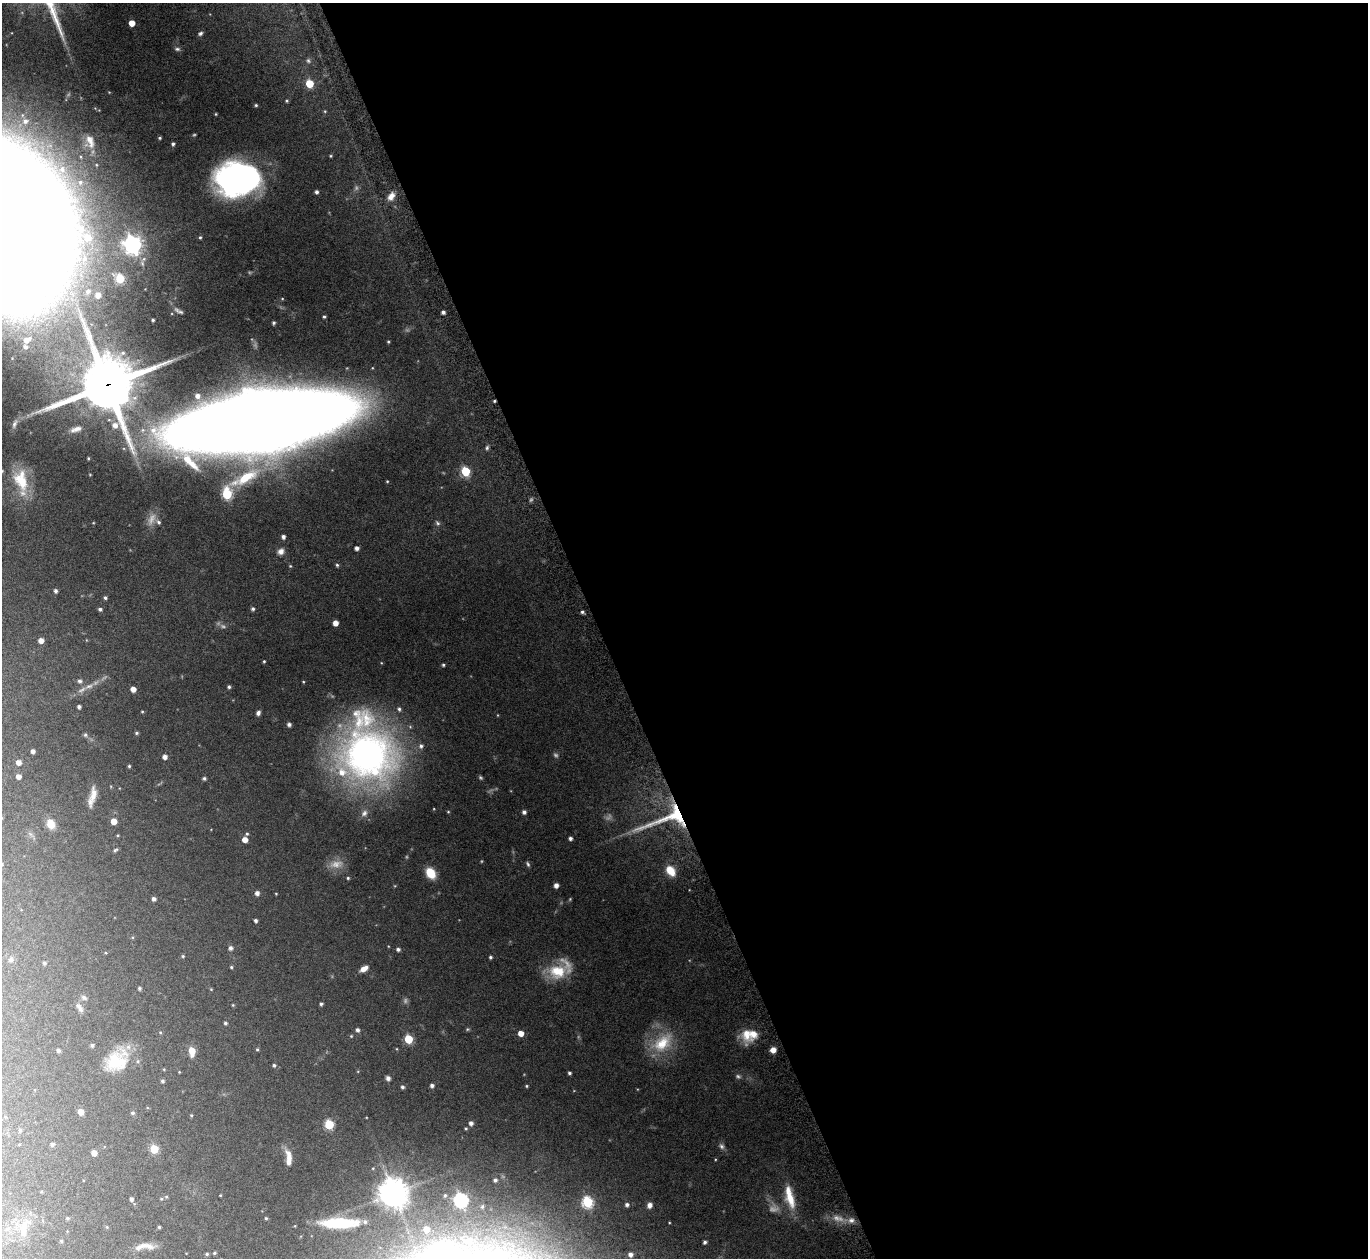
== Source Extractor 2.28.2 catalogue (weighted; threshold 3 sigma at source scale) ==
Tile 8 of 4 x 4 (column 4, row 2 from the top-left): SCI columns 4142-5507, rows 2703-3958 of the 5553 x 5541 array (HDU 1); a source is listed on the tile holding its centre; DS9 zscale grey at full resolution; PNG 1370 x 1260 px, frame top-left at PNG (2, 3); no overlay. Shown black and unused: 56% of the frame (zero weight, under 8 of 15 exposures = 4% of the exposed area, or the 3 px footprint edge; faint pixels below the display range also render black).
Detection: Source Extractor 2.28.2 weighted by HDU 2 'WHT'; one run over the whole footprint, this tile lists its part. Background 0.0798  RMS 0.0027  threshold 0.0112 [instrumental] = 3 sigma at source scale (4.09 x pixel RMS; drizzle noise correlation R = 1.36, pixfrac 0.8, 0.05/0.05 arcsec/px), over >= 5 px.
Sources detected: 211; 18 too faint to see at this stretch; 1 inside a brighter object's white glare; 1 cosmic-ray / hot-pixel residue — not listed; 10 inside a brighter listed object's ellipse — not listed separately; the other 181 listed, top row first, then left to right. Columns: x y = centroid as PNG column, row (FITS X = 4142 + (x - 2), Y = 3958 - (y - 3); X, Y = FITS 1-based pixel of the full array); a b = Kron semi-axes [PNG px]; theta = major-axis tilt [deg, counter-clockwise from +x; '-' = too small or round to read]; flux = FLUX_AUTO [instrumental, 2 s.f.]
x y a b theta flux
132 23 5 4 - 3.4
200 33 5 4 - 0.58
177 49 7 5 -9 0.57
308 61 8 7 - 0.73
309 84 5 5 - 10
287 101 4 4 - 0.35
256 105 3 3 - 0.38
325 111 5 4 - 0.28
216 114 3 3 - 0.23
25 121 10 10 - 2.6
160 138 3 3 - 0.37
90 142 23 16 -76 5.1
173 144 4 3 - 0.57
331 156 3 3 - 0.27
237 179 38 27 5 84
80 182 9 9 - 1.9
316 192 4 4 - 0.72
391 196 12 8 61 2
3 225 103 74 -72 3300
200 237 5 4 - 0.39
132 244 7 7 - 130
120 279 6 5 - 14
88 291 9 8 - 1.5
98 295 6 6 - 2.2
282 299 4 3 - 0.22
180 312 6 3 -18 0.5
443 312 4 4 - 0.87
324 317 4 3 - 0.44
153 320 3 3 - 0.38
274 323 4 3 - 0.46
27 340 11 7 36 2.4
388 342 4 3 - 0.3
107 385 22 19 -73 1600
197 396 8 6 -62 1.6
262 421 103 33 9 2300
15 424 15 7 71 1.2
77 429 14 8 15 1.7
487 448 7 5 72 0.55
88 458 3 2 - 0.27
2 471 4 4 - 0.3
465 471 6 5 - 17
245 478 44 13 28 13
21 480 32 18 -74 9.4
387 481 3 3 - 0.24
227 494 7 6 - 20
158 522 7 5 -44 0.72
437 523 8 6 -60 0.62
283 537 4 4 - 0.98
357 548 4 4 - 1.1
281 551 10 8 32 1.4
337 565 5 4 - 0.44
290 566 5 5 - 0.32
55 591 4 4 - 0.76
105 598 4 3 - 0.57
100 609 4 4 - 0.64
253 609 5 4 - 0.65
582 612 4 4 - 0.58
335 623 5 4 - 2.1
41 640 4 4 - 1.9
264 661 3 3 - 0.28
443 665 4 4 - 0.45
80 681 6 6 - 0.65
89 686 17 6 25 2
229 687 4 4 - 0.57
133 689 5 4 - 2.1
79 707 4 4 - 0.79
142 712 4 3 - 0.27
258 713 5 4 - 0.82
289 724 4 4 - 0.79
137 733 5 4 - 0.43
85 735 6 6 - 0.58
33 751 4 4 - 1
368 754 64 57 -16 110
165 757 5 5 - 1.4
18 762 5 4 - 1.8
129 766 4 3 - 0.38
18 776 4 4 - 1.6
204 778 4 4 - 0.58
92 797 23 7 76 3.1
448 812 4 3 - 0.27
524 812 4 4 - 0.95
364 813 11 9 52 1.5
667 818 84 24 19 23
114 821 5 4 - 3.2
51 824 11 8 -63 3.2
247 834 5 4 - 0.37
118 835 4 3 - 0.25
570 838 4 4 - 0.82
245 840 5 4 - 2.4
115 850 7 4 38 0.49
528 864 7 4 -64 0.53
670 871 12 8 -54 4.3
431 873 10 8 -55 5.9
348 878 4 3 - 0.36
556 885 4 4 - 1.4
257 893 5 5 - 1.2
276 894 3 3 - 0.19
154 899 4 4 - 0.85
256 921 4 3 - 0.71
388 946 5 3 - 0.19
230 948 5 5 - 0.9
398 949 5 4 - 0.79
106 953 4 3 - 0.2
183 956 5 4 - 0.36
490 957 4 4 - 0.52
11 960 7 6 - 0.71
44 963 4 4 - 0.53
231 967 4 3 - 0.36
364 969 9 5 32 2.1
558 971 28 16 0 8.8
139 988 4 4 - 0.54
211 989 5 4 - 0.24
84 998 9 6 -27 0.75
321 1004 4 4 - 0.54
233 1005 4 4 - 0.25
79 1008 14 6 -57 1.3
225 1023 4 4 - 0.46
467 1029 6 4 20 0.35
357 1030 5 4 - 0.9
521 1033 5 4 - 2.9
747 1034 22 14 87 4.9
351 1036 5 5 - 0.32
408 1039 5 5 - 13
662 1043 36 22 38 11
92 1045 4 4 - 0.52
257 1049 4 3 - 0.34
58 1050 4 4 - 0.54
773 1050 5 5 - 2.2
192 1051 9 6 -85 3.6
117 1061 30 21 42 12
274 1065 4 4 - 0.55
164 1069 5 3 - 0.2
179 1072 3 2 - 0.16
569 1073 4 3 - 0.56
388 1078 5 5 - 0.83
162 1081 3 3 - 0.45
432 1086 4 4 - 0.86
526 1086 4 3 - 0.3
402 1087 4 4 - 0.6
81 1112 5 5 - 2.4
133 1113 5 5 - 0.56
191 1115 4 4 - 0.28
5 1117 4 3 - 0.2
471 1123 4 4 - 1.1
329 1124 5 5 - 16
466 1128 3 3 - 0.27
20 1130 5 4 - 0.43
19 1144 4 3 - 0.18
52 1144 5 4 - 0.66
721 1146 9 6 -35 0.8
154 1149 5 5 - 11
94 1153 5 4 - 2.1
289 1158 16 5 -84 2.9
495 1180 5 5 - 0.7
393 1193 10 9 - 350
220 1195 3 2 - 0.2
445 1195 7 6 - 0.68
166 1197 5 4 - 0.3
790 1197 33 12 -76 6.9
131 1199 5 4 - 0.82
161 1199 5 4 - 0.29
461 1200 7 6 - 57
588 1202 6 5 - 29
627 1205 5 5 - 0.85
650 1205 7 6 - 1.4
482 1207 11 9 70 2.3
67 1218 5 4 - 0.4
266 1218 3 3 - 0.31
851 1220 11 9 0 1.9
340 1223 37 11 0 15
24 1227 33 12 73 4.7
107 1227 5 4 - 0.29
159 1227 3 3 - 0.35
426 1229 6 6 - 3.5
61 1241 4 4 - 0.31
705 1242 4 4 - 0.68
140 1247 25 8 18 2.6
214 1253 4 3 - 0.28
499 1253 18 16 -62 8
207 1254 4 3 - 0.35
630 1254 4 4 - 1.1
Overlapping masked pixels (flux is a lower limit): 3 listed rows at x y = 107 385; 262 421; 667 818
Isophote crosses this tile's border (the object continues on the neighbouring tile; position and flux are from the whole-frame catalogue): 3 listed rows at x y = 3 225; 2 471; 499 1253